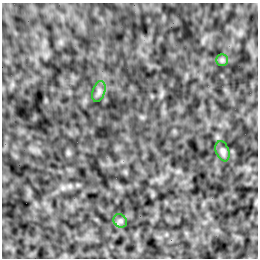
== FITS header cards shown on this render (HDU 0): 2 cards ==
NAXIS1  =                  256 /Number of positions along axis 1
NAXIS2  =                  256 /Number of positions along axis 2

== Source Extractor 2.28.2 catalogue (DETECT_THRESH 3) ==
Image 256 x 256 px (HDU 0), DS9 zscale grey, 1 PNG px = 1 image px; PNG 260 x 260 px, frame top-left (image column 1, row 256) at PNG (2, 3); each listed source drawn as its Kron ellipse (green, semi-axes under 4 px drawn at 4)
Background 1.23e-04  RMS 0.0021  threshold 0.00633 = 3 sigma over >= 5 px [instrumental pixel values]
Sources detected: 4; all 4 listed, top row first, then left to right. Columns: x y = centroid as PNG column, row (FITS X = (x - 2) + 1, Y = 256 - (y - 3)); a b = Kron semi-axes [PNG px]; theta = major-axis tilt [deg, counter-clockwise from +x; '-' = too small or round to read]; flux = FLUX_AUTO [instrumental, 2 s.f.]
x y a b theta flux
222 60 6 6 - 0.28
99 92 11 6 73 0.52
223 151 10 6 -70 0.45
120 221 7 6 - 0.34